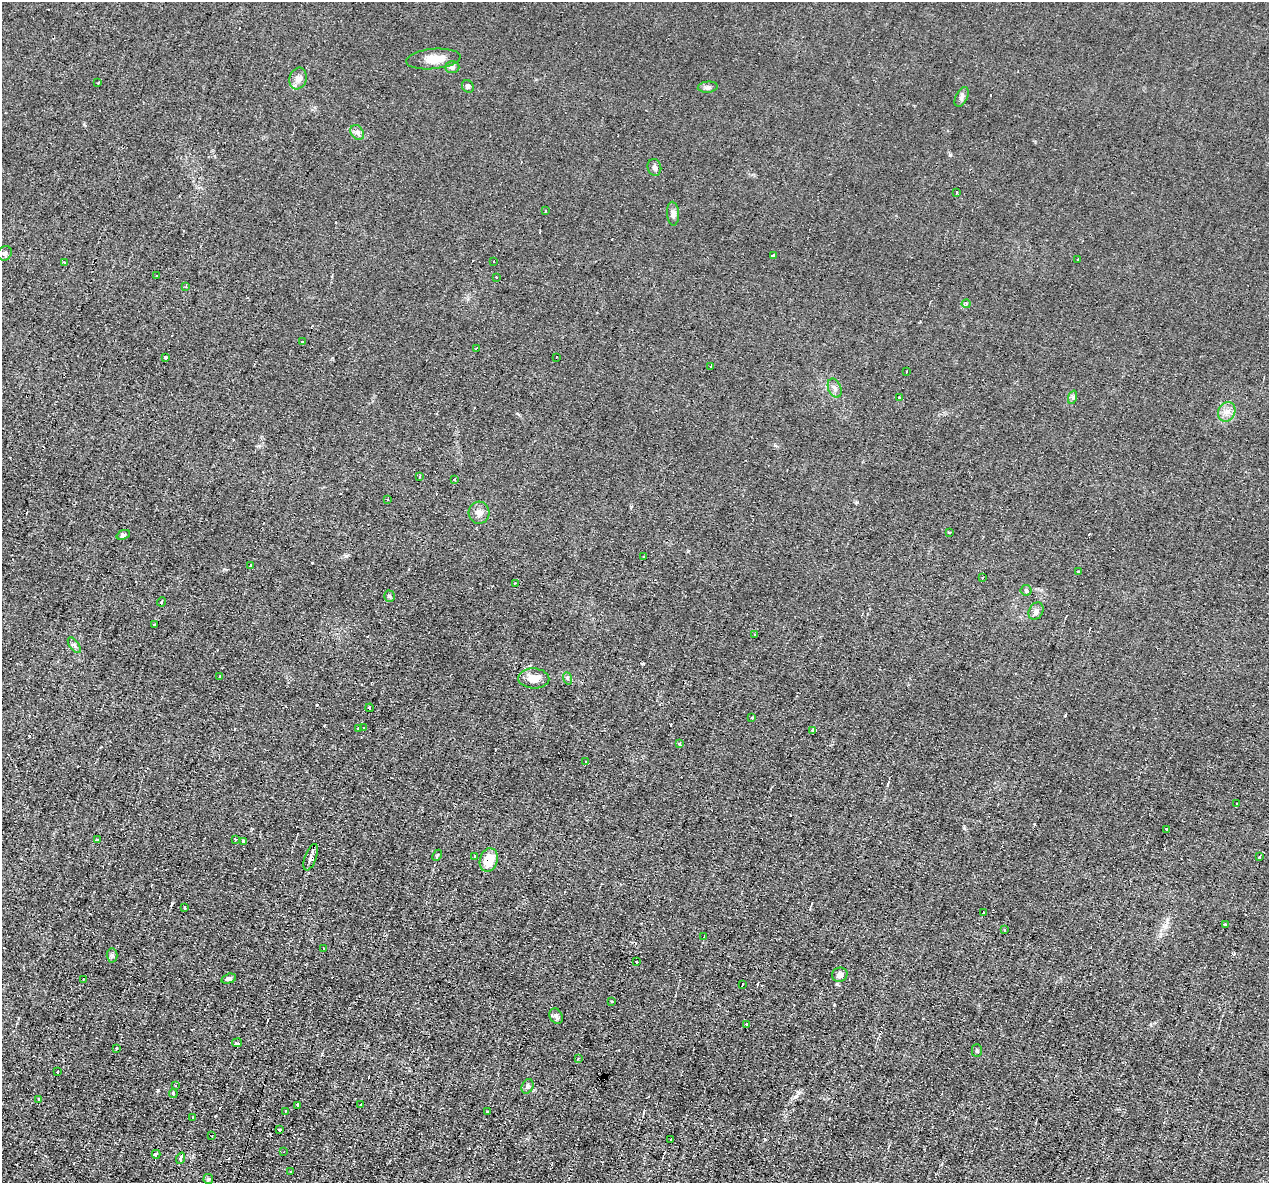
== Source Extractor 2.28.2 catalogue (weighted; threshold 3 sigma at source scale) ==
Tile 7 of 4 x 4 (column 3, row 2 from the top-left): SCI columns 2537-3803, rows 2609-3789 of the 5071 x 5095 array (HDU 1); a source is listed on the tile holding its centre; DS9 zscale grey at full resolution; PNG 1271 x 1185 px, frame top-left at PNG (2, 2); each listed source drawn as its Kron ellipse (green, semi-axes under 4 px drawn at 4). Shown black and unused: <1% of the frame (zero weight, under 2 of 3 exposures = <1% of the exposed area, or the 3 px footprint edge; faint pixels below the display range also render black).
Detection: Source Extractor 2.28.2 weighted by HDU 2 'WHT'; one run over the whole footprint, this tile lists its part. Background 0.0451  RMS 0.0069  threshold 0.031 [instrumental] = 3 sigma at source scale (4.5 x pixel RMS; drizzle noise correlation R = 1.50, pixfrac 1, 0.05/0.05 arcsec/px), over >= 5 px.
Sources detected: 139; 32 cosmic-ray / hot-pixel residue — neither listed nor drawn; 1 inside a brighter listed object's ellipse — not listed separately; the other 106 listed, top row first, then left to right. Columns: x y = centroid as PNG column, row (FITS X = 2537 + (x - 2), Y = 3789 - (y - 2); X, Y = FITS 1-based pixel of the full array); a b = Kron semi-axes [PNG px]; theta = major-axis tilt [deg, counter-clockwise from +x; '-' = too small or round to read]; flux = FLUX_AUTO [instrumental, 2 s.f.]
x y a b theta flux
433 59 27 10 5 10
452 67 7 6 - 1.7
298 79 11 8 71 3.7
98 83 2 2 - 0.69
468 86 6 5 - 1.5
708 87 10 5 6 1.9
962 97 11 6 65 2.2
357 132 8 6 -53 2.2
654 167 8 7 - 2
957 192 4 3 - 3.2
546 211 3 3 - 0.67
673 214 12 6 -86 2.5
5 253 7 6 - 1.8
773 255 3 3 - 1.9
1077 260 3 2 - 1.1
494 261 3 2 - 0.68
64 262 3 2 - 1.6
157 276 3 2 - 0.96
496 277 3 2 - 0.75
186 286 3 2 - 0.71
966 304 4 4 - 1
302 342 3 3 - 1.1
477 348 3 2 - 0.61
166 357 3 3 - 1.2
557 357 3 2 - 0.9
711 366 3 3 - 0.94
906 372 3 3 - 1.4
835 388 10 6 -69 2.5
1073 397 7 4 72 1.3
899 398 3 3 - 2.7
1227 412 10 8 60 4.3
420 476 3 3 - 1.3
455 479 3 3 - 2.5
388 499 3 2 - 1.1
479 513 11 10 - 4.3
949 532 4 2 - 0.81
123 535 7 4 21 1.3
643 557 2 2 - 0.49
251 565 3 3 - 2.7
1078 572 3 3 - 1.7
982 577 3 3 - 1.9
515 583 2 2 - 0.67
1026 590 5 5 - 1.1
389 596 5 5 - 1.2
161 602 4 3 - 2.3
1036 611 9 7 61 2.9
155 625 3 2 - 0.75
754 634 3 3 - 1.4
74 645 9 4 -54 1.8
220 676 3 2 - 1.2
534 678 15 10 -3 8
567 678 6 4 -71 1
369 708 4 3 - 5.6
752 718 3 3 - 1.1
358 728 4 3 - 1.6
364 728 3 2 - 1.5
813 730 3 3 - 53
680 744 4 3 - 1.6
586 762 3 3 - 8.4
1237 804 3 3 - 2
1167 829 3 3 - 1.6
98 840 3 3 - 1.8
235 840 3 2 - 1.1
244 842 4 3 - 4.8
437 855 6 3 64 0.89
311 857 14 5 70 2.6
474 857 3 3 - 1.6
1260 857 3 3 - 4.5
489 860 12 8 74 14
184 908 3 3 - 3.5
983 913 3 2 - 2.1
1225 925 3 2 - 0.85
1004 930 3 2 - 0.51
704 936 3 2 - 0.5
324 949 3 2 - 0.67
112 955 7 5 -89 1.7
637 962 3 2 - 0.83
840 975 8 7 - 3.2
83 979 3 2 - 0.52
229 979 8 5 16 2.1
742 984 3 2 - 1
611 1002 3 2 - 0.55
556 1016 8 6 -62 1.9
746 1024 3 3 - 1.1
237 1043 5 3 - 4.9
116 1048 3 3 - 2.8
977 1050 6 5 - 1.1
578 1059 4 3 - 0.7
57 1072 3 3 - 1.6
175 1086 3 3 - 0.73
527 1086 7 5 67 1.8
173 1093 4 3 - 1.4
38 1099 4 2 - 0.66
361 1104 3 3 - 1.4
297 1105 2 2 - 0.73
285 1111 4 3 - 0.67
487 1112 3 2 - 0.83
192 1117 3 2 - 0.98
280 1130 3 3 - 3.1
212 1136 3 2 - 0.73
671 1140 3 2 - 2.4
284 1151 3 2 - 0.54
156 1154 4 4 - 5
181 1158 6 3 72 11
291 1172 3 2 - 0.6
208 1179 5 5 - 1
Overlapping masked pixels (flux is a lower limit): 1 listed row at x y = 489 860
Unlisted compact peaks at least as high as the median listed source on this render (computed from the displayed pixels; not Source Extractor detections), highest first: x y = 158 1090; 950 155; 346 556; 837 984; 857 502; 322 1054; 964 828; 259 446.